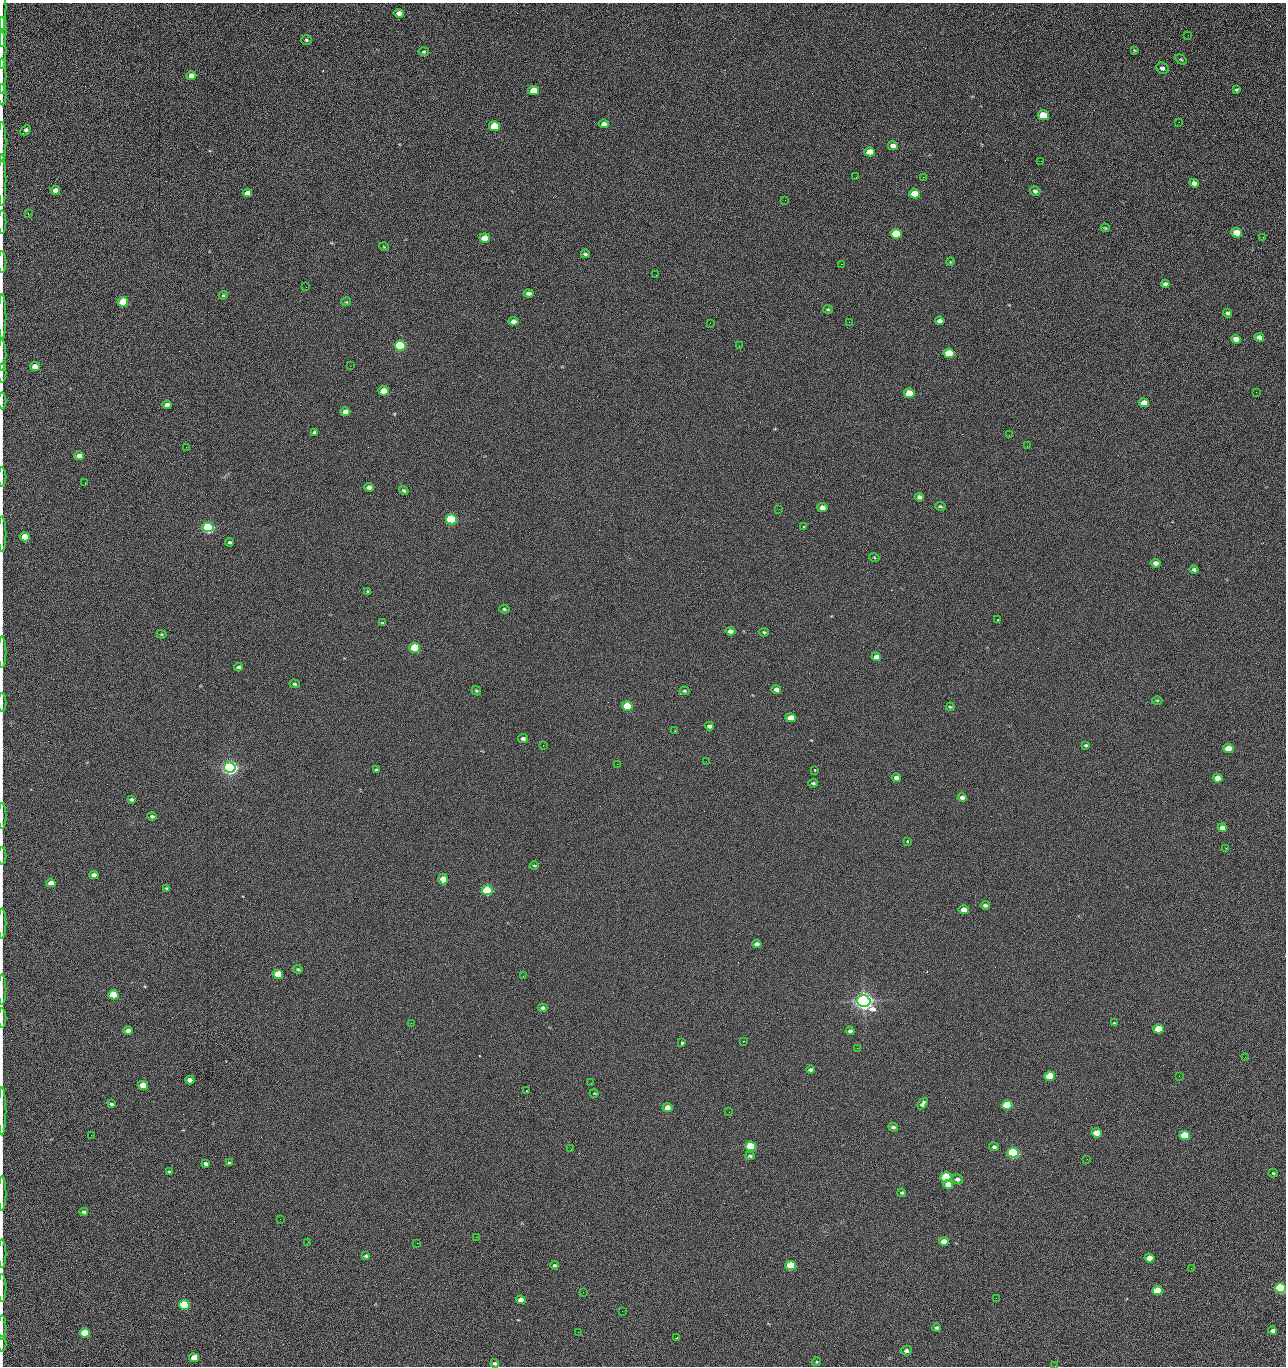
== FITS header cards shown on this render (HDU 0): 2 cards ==
NAXIS1  =                 1284 /fastest changing axis
NAXIS2  =                 1364 /next to fastest changing axis

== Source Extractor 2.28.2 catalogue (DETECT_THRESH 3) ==
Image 1284 x 1364 px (HDU 0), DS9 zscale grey, 1 PNG px = 1 image px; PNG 1288 x 1368 px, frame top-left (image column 1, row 1364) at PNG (2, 3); each listed source drawn as its Kron ellipse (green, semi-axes under 4 px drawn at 4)
Background 126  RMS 14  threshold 43.3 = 3 sigma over >= 5 px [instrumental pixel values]
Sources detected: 231; all 231 listed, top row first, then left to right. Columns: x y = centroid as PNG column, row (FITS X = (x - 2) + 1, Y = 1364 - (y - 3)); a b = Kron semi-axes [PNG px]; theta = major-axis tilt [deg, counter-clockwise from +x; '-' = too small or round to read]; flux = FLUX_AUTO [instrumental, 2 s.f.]
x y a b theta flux
2 7 23 2 90 2.7e+03
399 13 5 4 - 5.1e+03
2 32 15 2 90 3.2e+03
1188 35 2 2 - 1.2e+03
306 40 5 4 - 1.3e+03
2 50 18 2 90 3.7e+03
1134 50 4 3 - 9.0e+02
424 52 5 4 - 1.3e+03
1181 59 6 4 -30 1.3e+03
1162 68 6 5 - 3.0e+03
2 76 18 2 90 3.3e+03
191 76 5 4 - 9.0e+03
534 90 5 4 - 2.3e+04
1237 90 4 3 - 1.3e+03
2 95 10 2 90 2.0e+03
1043 115 5 5 - 4.5e+04
1179 122 2 2 - 1.2e+03
604 124 5 4 - 3.7e+03
495 126 5 5 - 5.5e+04
26 130 6 4 44 2.9e+03
2 141 20 2 90 3.7e+03
893 146 5 4 - 6.6e+03
870 152 5 4 - 1.6e+04
1041 161 2 2 - 1.8e+03
856 177 2 2 - 2.4e+03
923 177 2 2 - 1.7e+04
2 180 26 2 90 4.7e+03
1194 183 5 4 - 3.8e+03
55 190 5 4 - 5.0e+03
1035 191 5 4 - 2.5e+03
247 193 5 4 - 6.3e+03
915 194 5 4 - 2.9e+04
785 200 2 2 - 4.5e+02
28 213 3 2 - 6.3e+02
2 222 12 2 90 1.9e+03
1105 228 4 3 - 9.6e+02
1237 233 5 4 - 2.5e+04
896 234 5 5 - 4.2e+04
1263 237 3 2 - 8.6e+02
485 238 5 4 - 2.0e+04
384 247 5 3 - 7.8e+02
585 254 4 3 - 1.7e+03
2 262 11 2 90 2.0e+03
950 262 4 3 - 8.0e+02
841 264 2 2 - 2.7e+04
656 275 2 2 - 5.3e+02
1165 284 4 4 - 2.8e+03
306 287 2 2 - 6.4e+02
529 293 5 4 - 3.2e+03
223 295 4 4 - 1.0e+03
123 302 5 5 - 5.3e+04
346 302 5 3 - 8.0e+02
828 309 5 3 - 1.2e+03
1227 313 4 4 - 2.3e+03
2 317 22 2 90 3.5e+03
513 321 5 4 - 5.3e+03
940 321 5 4 - 3.5e+03
849 322 2 2 - 5.3e+02
710 323 2 2 - 3.3e+03
1259 337 4 4 - 4.4e+03
1236 339 5 4 - 1.0e+04
400 346 5 5 - 1.6e+05
739 346 2 2 - 5.1e+02
949 353 5 4 - 4.1e+04
2 355 15 2 90 2.7e+03
35 366 5 4 - 1.1e+04
350 366 2 2 - 2.3e+03
2 373 9 2 90 1.4e+03
384 391 5 4 - 2.0e+04
1256 392 2 2 - 1.1e+03
909 393 5 4 - 3.4e+04
2 401 8 2 90 1.4e+03
1144 403 5 4 - 1.0e+04
167 405 4 4 - 4.8e+03
345 412 5 4 - 9.8e+03
314 432 4 3 - 1.6e+03
1009 435 2 2 - 3.3e+03
1027 446 2 2 - 5.3e+02
186 447 2 2 - 2.9e+03
79 456 5 4 - 6.3e+03
2 477 10 2 90 1.5e+03
85 483 3 2 - 1.0e+03
369 487 4 4 - 5.0e+03
404 491 5 4 - 1.7e+03
919 497 5 4 - 3.5e+03
940 506 5 3 - 1.3e+03
822 507 5 4 - 5.2e+03
779 509 2 2 - 5.0e+02
451 519 5 5 - 2.0e+05
803 526 3 3 - 3.5e+03
208 527 5 5 - 3.3e+05
2 534 18 2 90 2.9e+03
25 537 5 4 - 1.9e+04
230 542 4 4 - 1.7e+03
874 557 5 3 - 8.2e+02
1156 563 5 4 - 5.3e+03
1194 570 4 4 - 2.5e+03
368 591 3 3 - 1.1e+03
504 609 5 4 - 1.4e+03
998 620 3 3 - 1.4e+03
383 623 4 3 - 1.1e+03
730 631 5 4 - 5.2e+03
764 632 5 4 - 1.3e+03
162 634 5 4 - 1.1e+03
415 648 5 4 - 9.2e+04
2 652 16 2 90 2.6e+03
876 657 5 4 - 7.3e+03
239 667 4 4 - 2.0e+03
295 684 5 4 - 1.3e+03
776 689 5 4 - 4.5e+03
476 691 5 4 - 1.2e+03
684 691 5 3 - 1.1e+03
1157 700 5 3 - 1.0e+03
2 703 9 2 90 1.5e+03
627 706 5 4 - 4.9e+04
950 707 4 3 - 1.1e+03
791 718 5 4 - 1.5e+04
709 726 4 4 - 3.6e+03
675 731 3 2 - 1.2e+03
523 739 5 4 - 2.8e+03
543 745 2 2 - 3.3e+03
1086 745 4 3 - 1.3e+03
1228 749 5 4 - 2.8e+04
706 761 2 2 - 2.1e+03
617 764 2 2 - 6.1e+02
230 767 6 5 - 7.1e+05
376 770 4 3 - 1.4e+03
815 770 3 2 - 1.3e+03
896 778 4 4 - 6.0e+03
1218 778 5 4 - 1.3e+04
813 783 4 3 - 1.4e+03
962 797 4 4 - 3.9e+03
131 800 4 3 - 2.0e+03
2 816 13 2 90 1.9e+03
152 816 4 4 - 2.2e+03
1222 828 4 4 - 5.9e+03
907 841 3 2 - 1.3e+03
1226 848 2 2 - 4.9e+02
2 856 9 2 90 1.2e+03
534 865 4 3 - 9.1e+02
94 875 4 4 - 5.7e+03
443 879 5 5 - 1.3e+04
51 883 5 4 - 1.0e+04
166 888 4 3 - 1.0e+03
487 890 5 4 - 1.3e+05
985 905 5 3 - 2.8e+03
964 910 5 4 - 9.6e+03
2 924 15 2 90 2.2e+03
757 944 5 4 - 3.8e+03
298 969 5 3 - 1.3e+03
278 974 5 4 - 3.4e+04
523 976 2 2 - 2.1e+03
2 990 15 2 90 2.4e+03
113 995 5 4 - 5.4e+04
864 1001 6 5 - 1.1e+06
543 1008 5 4 - 2.2e+03
2 1018 10 2 90 1.3e+03
411 1023 2 2 - 5.4e+03
1114 1023 3 3 - 1.3e+03
1159 1029 5 4 - 3.0e+04
128 1031 4 4 - 6.2e+03
850 1031 4 3 - 2.3e+03
744 1041 3 3 - 6.2e+02
682 1043 3 3 - 3.7e+03
857 1048 2 2 - 1.4e+03
1245 1057 2 2 - 1.9e+03
811 1070 4 3 - 2.1e+03
1050 1076 5 4 - 4.9e+04
1179 1076 2 2 - 2.7e+03
190 1080 4 4 - 6.4e+03
591 1083 2 2 - 3.7e+02
143 1085 5 4 - 3.2e+04
526 1091 3 2 - 6.0e+02
594 1093 4 3 - 7.6e+02
111 1104 4 3 - 1.8e+03
923 1104 6 4 53 2.7e+03
1007 1105 5 4 - 4.5e+04
667 1107 5 4 - 9.0e+03
2 1111 24 2 90 4.1e+03
729 1112 2 2 - 9.0e+02
893 1127 5 3 - 1.9e+03
1097 1133 5 5 - 1.8e+04
91 1135 2 2 - 2.3e+03
1184 1136 5 4 - 5.9e+04
751 1146 5 4 - 8.1e+04
994 1147 5 4 - 2.5e+03
571 1149 2 2 - 9.2e+02
1013 1153 5 5 - 2.8e+05
750 1156 5 3 - 1.7e+03
1087 1159 3 2 - 1.4e+03
229 1163 3 3 - 1.2e+03
206 1164 4 3 - 2.5e+03
169 1172 4 3 - 1.4e+03
1273 1173 4 4 - 1.0e+03
946 1177 5 4 - 8.7e+04
957 1179 6 5 - 3.6e+03
948 1184 5 4 - 9.7e+03
902 1193 4 4 - 1.4e+03
2 1194 17 2 90 2.9e+03
84 1212 4 3 - 2.3e+03
280 1219 2 2 - 2.0e+03
476 1237 2 2 - 8.7e+03
944 1241 5 4 - 9.1e+03
308 1242 2 2 - 1.8e+03
417 1243 2 2 - 5.3e+03
2 1254 14 2 90 2.2e+03
366 1256 4 3 - 1.5e+03
1149 1258 5 4 - 1.4e+04
554 1265 4 4 - 1.5e+03
791 1265 5 4 - 8.2e+04
1191 1268 2 2 - 3.9e+02
2 1288 14 2 90 2.3e+03
1280 1288 5 5 - 2.0e+05
1157 1291 5 4 - 4.7e+04
583 1292 2 2 - 4.3e+02
996 1298 2 2 - 2.8e+03
521 1300 5 4 - 7.9e+03
184 1305 5 4 - 1.0e+05
622 1311 2 2 - 7.3e+02
2 1328 12 2 90 2.2e+03
937 1328 4 3 - 2.2e+03
1273 1331 4 4 - 3.4e+03
578 1332 2 2 - 3.6e+03
85 1333 5 4 - 5.6e+04
676 1338 3 2 - 6.5e+02
2 1344 7 2 90 8.3e+02
906 1350 5 5 - 3.7e+03
194 1358 5 4 - 2.0e+04
816 1362 5 3 - 9.5e+02
495 1363 4 4 - 1.9e+03
1055 1366 2 2 - 2.2e+03
At the frame edge (FLAGS 8, measured only in part): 30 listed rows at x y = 2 7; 2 32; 2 50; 2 76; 2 95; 2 141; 2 180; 2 222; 2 262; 2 317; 2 355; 2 373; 2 401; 2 477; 2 534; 2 652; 2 703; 2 816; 2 856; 2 924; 2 990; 2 1018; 2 1111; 2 1194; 2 1254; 2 1288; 1280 1288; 2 1328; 2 1344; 1055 1366

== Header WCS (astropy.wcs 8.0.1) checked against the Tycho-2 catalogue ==
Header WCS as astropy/WCSLIB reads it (CRVAL/CRPIX/CD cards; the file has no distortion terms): RA---TAN/DEC--TAN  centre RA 15:41:40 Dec +51:59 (235.42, +51.98 deg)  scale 1.26 arcsec/px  FOV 26.9' x 28.5'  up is +92 deg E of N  parity flipped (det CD > 0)
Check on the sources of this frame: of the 60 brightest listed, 11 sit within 2.0 arcsec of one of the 12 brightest Tycho-2 stars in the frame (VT <= 12.29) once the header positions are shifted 0.63 arcsec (0.46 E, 0.43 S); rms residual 1.08 arcsec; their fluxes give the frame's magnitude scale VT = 24.59 - 2.5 log10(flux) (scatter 0.19 mag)
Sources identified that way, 11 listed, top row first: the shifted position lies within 2.0 arcsec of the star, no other Tycho-2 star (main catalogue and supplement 1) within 4.0 arcsec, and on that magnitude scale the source's flux lands within +1.5 / -3 mag of the star's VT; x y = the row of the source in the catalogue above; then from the Tycho-2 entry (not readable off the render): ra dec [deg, ICRS J2000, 3 dp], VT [Tycho-2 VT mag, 2 dp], TYC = Tycho-2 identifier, HIP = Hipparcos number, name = IAU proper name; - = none
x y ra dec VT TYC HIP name
400 346 235.614 +52.064 11.61 3489-1132-1 - -
451 519 235.514 +52.049 11.19 3489-1407-1 - -
208 527 235.515 +52.133 11.12 3489-1380-1 - -
230 767 235.378 +52.130 9.31 3489-1322-1 76850 -
487 890 235.303 +52.042 11.52 3489-958-1 - -
864 1001 235.232 +51.912 9.59 3489-824-1 - -
1013 1153 235.143 +51.862 10.97 3489-1016-1 - -
946 1177 235.131 +51.886 12.29 3489-908-1 - -
791 1265 235.084 +51.941 11.45 3489-1346-1 - -
1280 1288 235.062 +51.771 11.53 3489-1453-1 - -
184 1305 235.075 +52.152 11.74 3489-912-1 - -